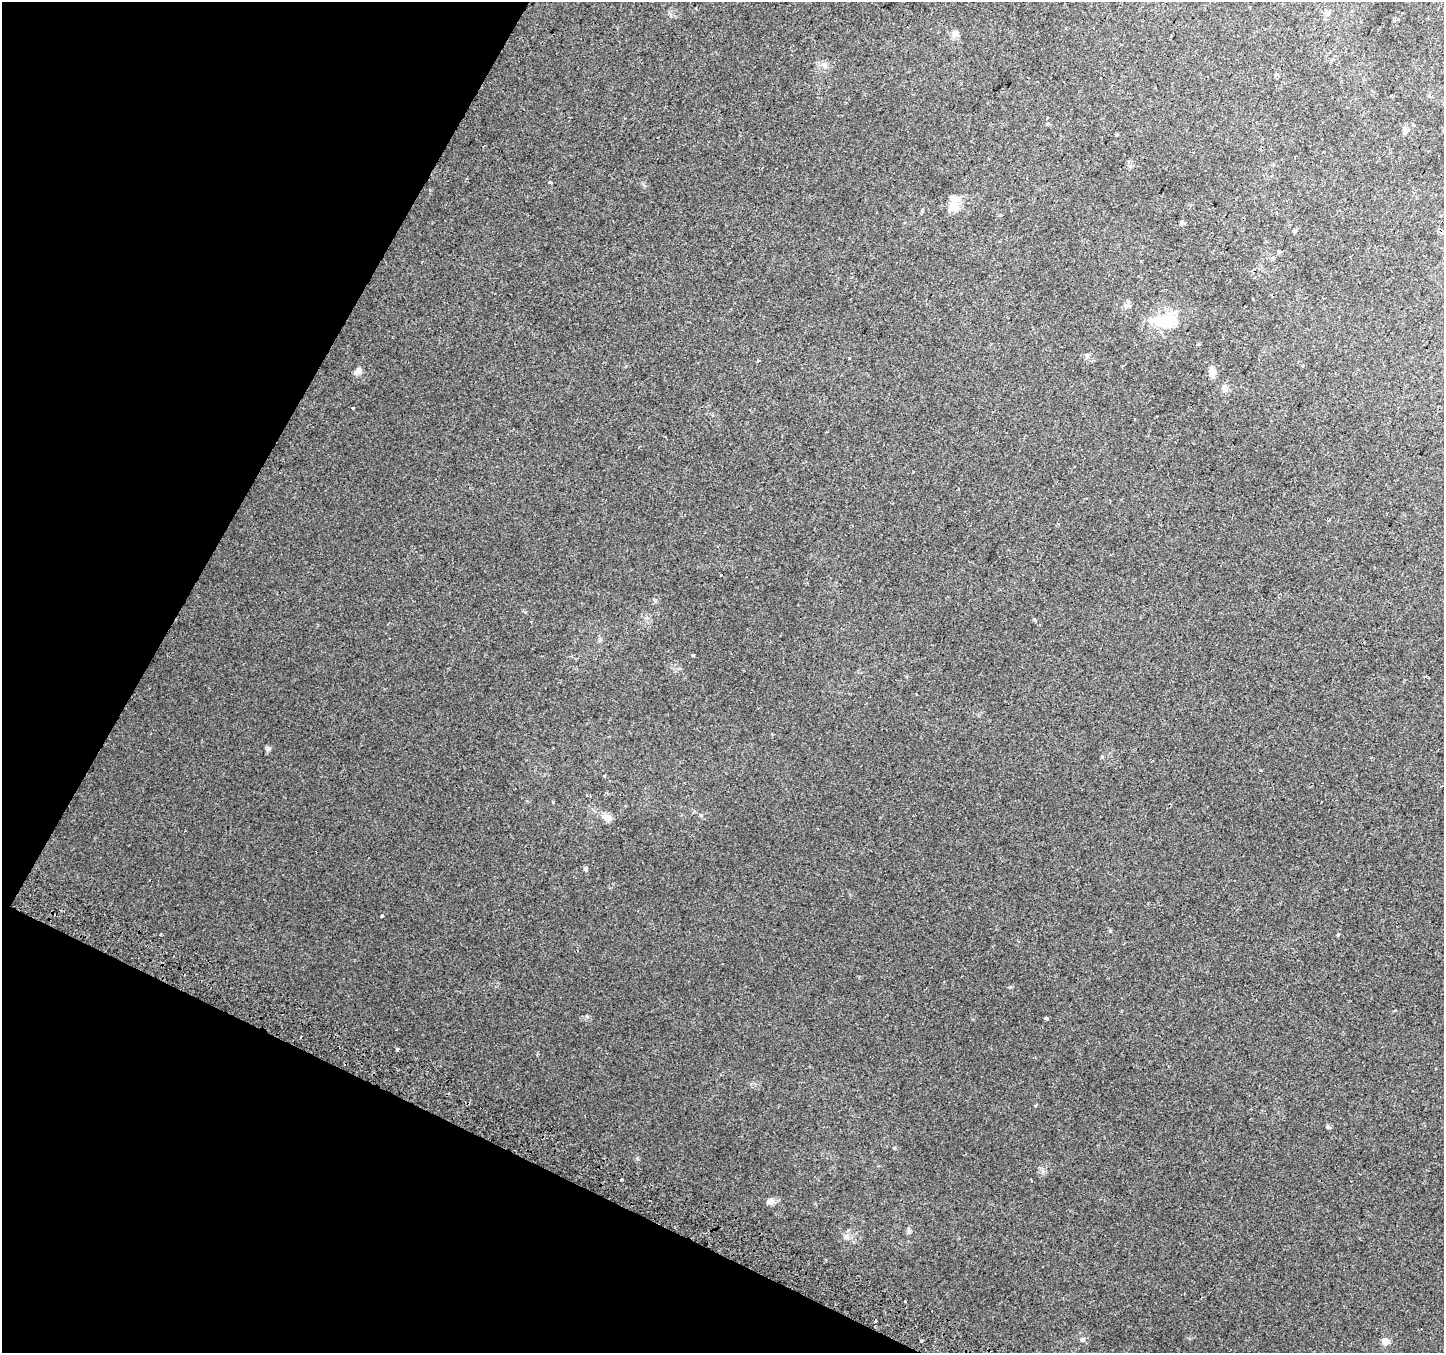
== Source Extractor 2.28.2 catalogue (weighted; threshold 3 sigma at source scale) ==
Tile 9 of 4 x 4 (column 1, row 3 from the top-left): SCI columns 29-1470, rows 1654-3004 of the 5817 x 5943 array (HDU 1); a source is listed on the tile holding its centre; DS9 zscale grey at full resolution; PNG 1446 x 1355 px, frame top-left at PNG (2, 2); no overlay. Shown black and unused: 23% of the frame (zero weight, under 2 of 3 exposures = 2% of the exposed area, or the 3 px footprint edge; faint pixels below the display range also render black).
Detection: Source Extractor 2.28.2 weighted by HDU 2 'WHT'; one run over the whole footprint, this tile lists its part. Background 0.00904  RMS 0.004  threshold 0.0181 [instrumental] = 3 sigma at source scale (4.5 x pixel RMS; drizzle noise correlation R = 1.50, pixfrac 1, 0.0396/0.0396 arcsec/px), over >= 5 px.
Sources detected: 44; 4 cosmic-ray / hot-pixel residue — not listed; the other 40 listed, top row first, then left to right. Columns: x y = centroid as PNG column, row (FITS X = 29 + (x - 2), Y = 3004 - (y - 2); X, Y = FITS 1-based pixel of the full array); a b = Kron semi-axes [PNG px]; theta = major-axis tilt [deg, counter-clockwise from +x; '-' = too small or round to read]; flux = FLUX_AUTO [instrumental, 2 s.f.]
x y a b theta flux
1328 13 7 6 - 1.1
955 33 10 8 58 1.8
824 65 7 6 - 1.2
1276 75 4 3 - 6.6
1405 131 7 6 - 0.95
549 182 4 3 - 0.7
953 205 21 10 64 4.9
1182 223 7 5 -1 0.72
1295 231 5 4 - 0.6
1280 252 5 3 - 0.47
1272 258 5 4 - 1.1
1166 321 32 19 -1 14
1199 344 5 3 - 0.38
1087 355 7 5 47 0.73
849 358 3 3 - 1.3
359 371 10 8 75 1.6
1212 372 12 8 87 2.5
1225 388 8 7 - 2.1
353 407 3 2 - 0.64
1035 620 5 3 - 0.77
693 655 3 3 - 1.6
268 749 6 6 - 1
604 776 4 2 - 0.32
701 815 5 4 - 0.54
608 818 11 8 -38 2.3
586 869 6 4 84 0.57
381 915 3 3 - 1.3
1110 931 5 3 - 0.33
1338 935 4 3 - 0.42
1046 1018 3 3 - 1
397 1049 3 3 - 1.8
1035 1105 4 3 - 2.9
1328 1127 5 5 - 0.55
894 1148 5 3 - 0.37
621 1180 3 2 - 0.59
770 1201 11 9 -7 1.7
908 1231 6 6 - 0.84
847 1237 7 6 - 1.1
1082 1339 7 5 -25 0.93
1385 1341 5 5 - 6.8
Unlisted compact peaks at least as high as the median listed source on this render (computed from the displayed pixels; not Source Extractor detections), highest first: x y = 553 802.